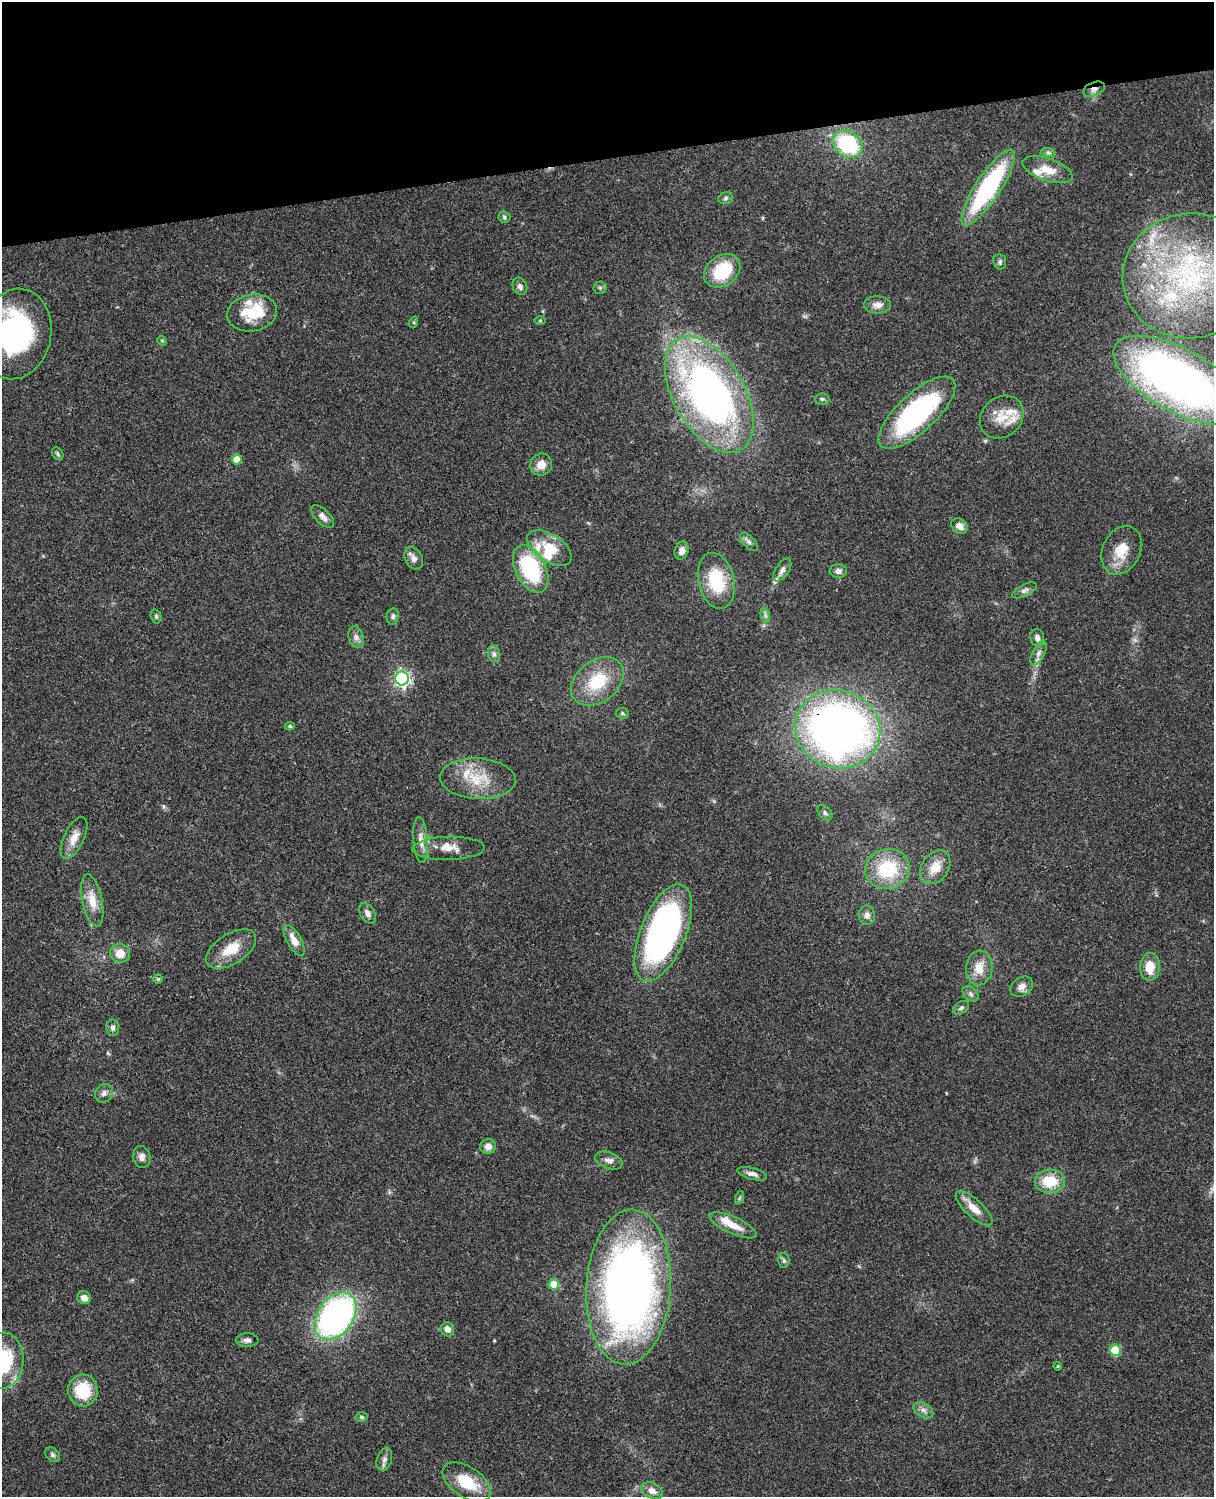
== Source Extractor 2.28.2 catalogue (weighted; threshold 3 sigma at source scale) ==
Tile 3 of 4 x 3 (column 3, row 1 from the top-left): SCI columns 2545-3756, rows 3269-4763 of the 5087 x 4927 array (HDU 1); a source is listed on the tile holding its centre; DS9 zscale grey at full resolution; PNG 1216 x 1499 px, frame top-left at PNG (2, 2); each listed source drawn as its Kron ellipse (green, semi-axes under 4 px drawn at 4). Shown black and unused: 10% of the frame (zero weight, under 3 of 4 exposures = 6% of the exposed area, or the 3 px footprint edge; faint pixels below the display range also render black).
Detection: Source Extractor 2.28.2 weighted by HDU 2 'WHT'; one run over the whole footprint, this tile lists its part. Background 0.0886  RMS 0.0062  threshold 0.0277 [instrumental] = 3 sigma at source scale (4.5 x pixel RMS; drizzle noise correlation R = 1.50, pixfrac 1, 0.05/0.05 arcsec/px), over >= 5 px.
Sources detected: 111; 1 inside a brighter object's white glare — neither listed nor drawn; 13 inside a brighter listed object's ellipse — not listed separately; the other 97 listed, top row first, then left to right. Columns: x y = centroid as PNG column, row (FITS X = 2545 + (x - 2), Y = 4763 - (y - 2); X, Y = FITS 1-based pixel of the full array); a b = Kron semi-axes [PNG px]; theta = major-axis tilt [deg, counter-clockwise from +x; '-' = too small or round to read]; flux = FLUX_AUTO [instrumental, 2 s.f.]
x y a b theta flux
1094 89 11 6 23 3.2
848 144 16 12 -33 56
1048 153 7 4 -1 1.4
1047 170 26 11 -19 11
988 188 44 12 57 91
726 198 7 5 17 1.5
504 217 6 5 - 1.1
1000 262 7 6 - 1.5
722 271 20 15 37 29
1190 276 68 62 8 140
520 286 9 7 -65 2.5
600 288 6 6 - 1.2
878 305 13 8 -1 4.2
252 313 25 18 9 23
540 321 6 4 1 0.76
414 322 6 3 72 0.6
16 334 45 35 80 130
162 341 5 4 - 0.74
1179 380 72 31 -29 370
709 395 64 35 -60 290
822 399 7 6 - 1.3
917 413 49 19 43 100
1002 417 23 20 41 13
58 454 7 5 -55 1.2
237 459 5 5 - 8.3
541 465 11 10 - 6.3
323 516 14 7 -45 3.8
959 526 9 7 -39 4.1
749 542 11 5 -45 1.9
549 548 25 13 -33 16
1122 550 25 18 65 14
682 551 9 7 74 3.2
414 558 12 8 -61 3.4
531 569 25 15 -63 54
782 570 13 6 56 2.7
838 571 8 7 - 2.5
716 581 28 18 -77 29
1025 590 13 5 27 2.2
765 615 7 4 -72 1.4
156 616 7 5 -75 1.1
393 616 8 6 81 1.5
356 637 11 7 -75 3
1037 638 8 7 - 2.7
1039 653 13 6 62 3
494 654 8 6 -75 1.9
402 678 7 6 - 170
597 681 29 21 37 28
622 713 6 5 - 1
290 726 5 4 - 0.9
838 729 43 39 -19 430
478 779 38 20 -3 22
825 813 9 6 -47 1.6
74 838 22 10 64 7.7
421 840 23 7 -86 5.7
449 848 36 11 1 10
935 867 18 13 56 11
887 869 22 19 14 37
92 900 26 10 -78 10
368 913 11 7 -59 3.4
867 915 10 8 -82 3.4
663 933 51 22 68 210
294 940 17 7 -61 7.5
231 949 28 15 32 15
120 953 10 9 - 8.4
1150 967 14 10 88 11
979 968 17 13 86 9.3
158 979 5 5 - 0.79
1022 987 12 9 34 4
970 994 9 6 -42 1.8
961 1008 9 5 36 1.4
113 1028 8 6 -86 2
104 1093 10 8 53 2.8
488 1146 8 7 - 3.4
142 1157 11 8 -77 3.1
609 1160 14 8 -20 3.4
752 1174 15 5 -14 3.2
1050 1181 15 11 1 17
739 1198 7 4 71 0.87
974 1208 23 9 -43 7.9
733 1225 25 8 -24 9.8
784 1260 7 5 -88 1.4
554 1284 5 5 - 16
628 1287 77 42 87 460
84 1298 7 6 - 3.9
335 1316 26 17 55 210
447 1329 7 6 - 3.7
247 1340 11 7 1 2.7
1115 1350 6 5 - 19
2 1361 28 21 85 46
1058 1366 4 3 - 0.56
83 1390 16 15 - 22
923 1410 10 7 -31 2.8
361 1417 6 4 -4 1.1
53 1455 8 6 -45 1.6
384 1459 12 7 73 2.7
467 1482 27 15 -33 21
652 1491 11 7 -27 4.5
Overlapping masked pixels (flux is a lower limit): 3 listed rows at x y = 1094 89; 709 395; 838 729
Isophote crosses this tile's border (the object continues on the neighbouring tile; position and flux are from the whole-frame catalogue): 3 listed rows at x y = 16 334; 1179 380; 2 1361